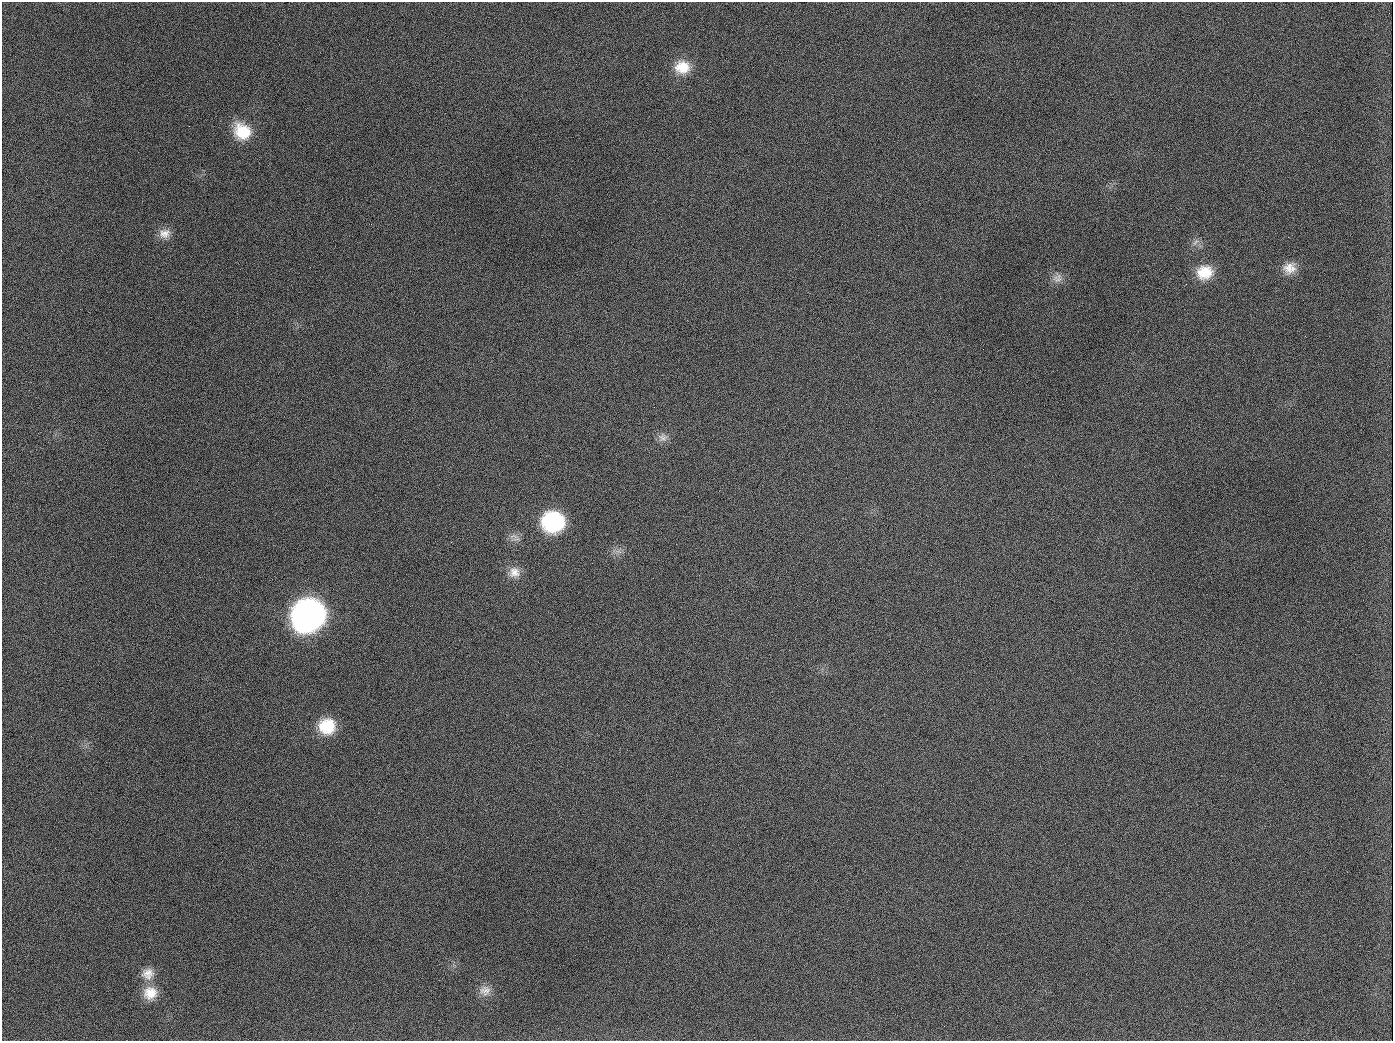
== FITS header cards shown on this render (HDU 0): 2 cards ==
NAXIS1  =                 1391
NAXIS2  =                 1039

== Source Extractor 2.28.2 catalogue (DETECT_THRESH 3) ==
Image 1391 x 1039 px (HDU 0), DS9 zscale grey, 1 PNG px = 1 image px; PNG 1395 x 1043 px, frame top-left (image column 1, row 1039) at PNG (2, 2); no overlay
Background 1670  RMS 74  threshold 221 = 3 sigma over >= 5 px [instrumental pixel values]
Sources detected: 19; all 19 listed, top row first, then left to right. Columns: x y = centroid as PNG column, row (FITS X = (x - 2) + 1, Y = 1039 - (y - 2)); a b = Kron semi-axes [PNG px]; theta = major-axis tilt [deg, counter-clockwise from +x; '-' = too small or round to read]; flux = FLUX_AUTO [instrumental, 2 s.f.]
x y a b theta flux
682 67 19 16 2 1.1e+05
189 126 2 2 - 6.9e+03
242 131 21 18 -44 1.7e+05
165 233 15 12 13 5.0e+04
1195 242 11 5 51 1.8e+04
1289 268 17 15 25 6.6e+04
1205 272 19 16 17 1.3e+05
1057 278 15 11 38 4.0e+04
654 407 3 2 - 4.1e+03
662 437 13 11 13 3.5e+04
553 522 19 17 2 5.6e+05
619 551 10 3 -21 1.3e+04
514 572 15 15 - 5.9e+04
308 615 20 19 - 3.9e+06
327 726 18 17 - 1.8e+05
148 974 17 16 - 6.4e+04
485 990 16 13 7 5.0e+04
150 993 19 17 11 9.7e+04
944 1026 2 2 - 5.6e+03